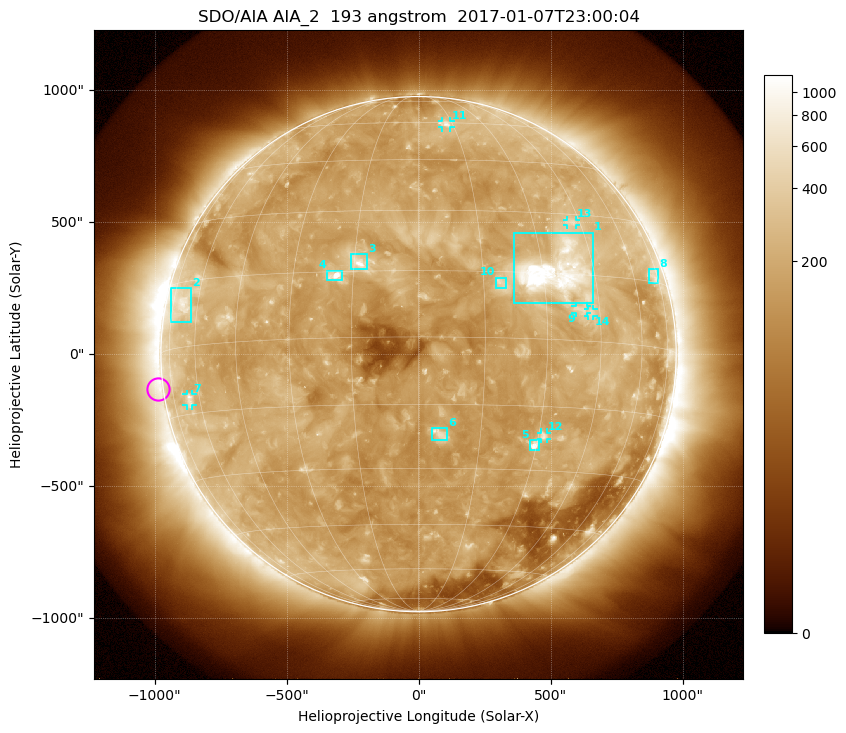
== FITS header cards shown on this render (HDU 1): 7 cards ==
TELESCOP= 'SDO/AIA'
INSTRUME= 'AIA_2'
WAVELNTH=                  193
WAVEUNIT= 'angstrom'
DATE-OBS= '2017-01-07T23:00:04.85'
CTYPE1  = 'HPLN-TAN'
CTYPE2  = 'HPLT-TAN'

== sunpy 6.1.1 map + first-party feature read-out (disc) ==
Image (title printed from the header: SDO/AIA AIA_2  193 angstrom  2017-01-07T23:00:04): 1024 x 1024 px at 2.4 arcsec/px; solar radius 976 arcsec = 407 px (full disc in frame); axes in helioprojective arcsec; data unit not stated in the header (colour bar unlabelled)
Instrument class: DISC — disc imager (sunpy class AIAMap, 193 A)
Bright regions (active regions / flare kernels): reference = the median radial profile (limb darkening/brightening removed); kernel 9 px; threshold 5 sigma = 275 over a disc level ~171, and >= 1.15x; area >= 12 px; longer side >= 10 px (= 24 arcsec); searched inside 0.97 R_sun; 14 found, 14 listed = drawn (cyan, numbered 1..; 6 of them under ~33 arcsec drawn as corner ticks so the feature stays visible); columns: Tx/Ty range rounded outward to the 5 arcsec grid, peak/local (2 s.f.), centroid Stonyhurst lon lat
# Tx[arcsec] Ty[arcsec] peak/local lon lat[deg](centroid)
1 360..660 190..460 9.2 +34 +15
2 -940..-860 120..250 3.7 -69 +10
3 -260..-195 325..380 5.7 -14 +17
4 -345..-290 280..320 7.5 -19 +14
5 420..455 -365..-325 5.7 +29 -24
6 50..110 -325..-280 4 +5 -22
7 -880..-855 -195..-150 3.2 -65 -12
8 870..910 270..325 2.8 +72 +16
9 595..640 155..185 3 +40 +7
10 295..330 250..290 3.2 +19 +13
11 85..120 860..885 3.2 +12 +59
12 460..485 -325..-295 3.4 +31 -22
13 565..595 490..510 2.9 +42 +28
14 640..665 145..170 2.9 +42 +6
Off-limb structures (1.02-1.3 R_sun): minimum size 162 px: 4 found; the strongest spans PA ~70..140 deg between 1.02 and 1.3 R_sun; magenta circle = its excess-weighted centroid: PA ~100 deg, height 1.02 R_sun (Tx ~-990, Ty ~-130 arcsec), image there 1.5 x the reference